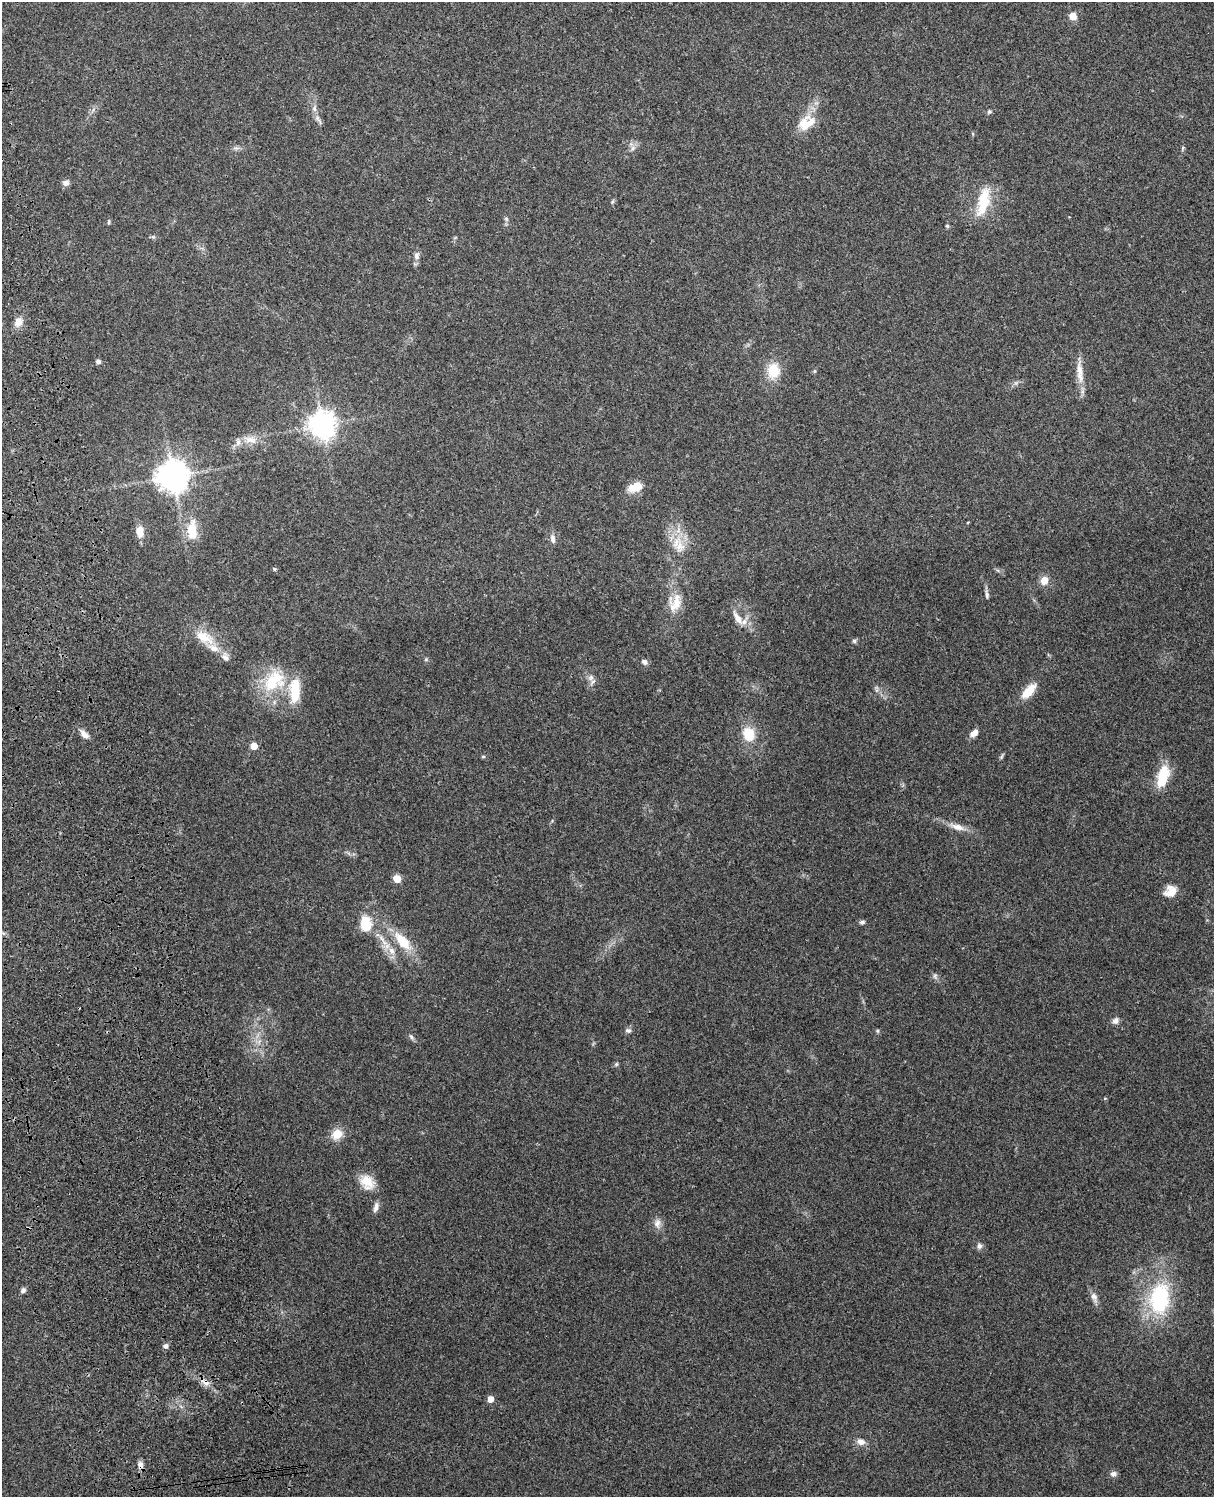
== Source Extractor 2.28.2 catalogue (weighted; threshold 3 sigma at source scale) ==
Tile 7 of 4 x 3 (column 3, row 2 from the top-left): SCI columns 2544-3755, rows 1660-3154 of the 5089 x 4927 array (HDU 1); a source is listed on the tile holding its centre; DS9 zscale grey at full resolution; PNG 1216 x 1499 px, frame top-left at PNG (2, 2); no overlay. Shown black and unused: <1% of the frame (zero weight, under 3 of 4 exposures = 6% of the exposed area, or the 3 px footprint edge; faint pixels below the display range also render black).
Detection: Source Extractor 2.28.2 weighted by HDU 2 'WHT'; one run over the whole footprint, this tile lists its part. Background 0.255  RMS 0.0089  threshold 0.0398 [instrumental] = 3 sigma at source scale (4.5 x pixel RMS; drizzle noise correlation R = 1.50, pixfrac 1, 0.05/0.05 arcsec/px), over >= 5 px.
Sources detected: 80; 5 inside a brighter listed object's ellipse — not listed separately; the other 75 listed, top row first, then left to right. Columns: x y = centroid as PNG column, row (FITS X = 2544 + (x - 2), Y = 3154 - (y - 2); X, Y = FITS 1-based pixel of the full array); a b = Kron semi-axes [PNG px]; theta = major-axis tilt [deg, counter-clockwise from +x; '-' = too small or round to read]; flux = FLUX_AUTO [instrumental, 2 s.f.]
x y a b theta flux
1073 16 8 7 - 8.5
989 112 6 5 - 1.6
318 119 18 5 -59 4.1
805 125 26 17 80 18
236 148 8 5 0 2.3
633 148 7 6 - 3
66 183 8 7 - 3.9
983 202 38 14 76 30
506 219 6 5 - 1.6
109 222 6 4 82 1.2
947 226 5 4 - 1.1
153 237 6 4 43 1.3
417 256 11 8 86 4
18 322 13 10 64 7
98 361 6 5 - 2.3
773 371 17 14 88 21
815 371 6 4 70 1
1080 372 35 9 -84 13
322 425 9 8 - 920
250 440 20 9 -11 9.5
173 476 11 10 - 1200
636 487 15 9 17 16
968 522 5 3 - 0.64
192 530 30 14 90 21
140 532 14 9 -84 10
553 539 13 6 -77 3.9
680 546 19 14 90 16
274 569 5 4 - 1.3
1044 580 11 9 76 7.6
987 595 12 5 -80 2.5
677 603 25 18 -76 17
738 618 21 7 -56 7.9
204 637 30 15 -30 22
854 641 7 6 - 1.7
225 657 14 10 -54 5.6
426 659 6 5 - 1.3
644 662 8 7 - 2.8
591 678 9 7 71 3.8
274 681 35 25 39 45
1029 691 22 9 46 16
974 733 10 6 42 6.1
85 734 14 7 -42 5.5
748 734 16 13 -69 20
254 746 5 5 - 15
483 756 6 4 1 0.99
1001 757 8 4 59 1.4
1163 776 23 11 73 30
957 827 23 8 -18 9.4
397 879 5 5 - 19
1170 891 15 12 26 11
862 922 7 5 17 2.1
365 924 15 10 -87 25
381 938 16 6 -54 7
402 941 28 13 -48 25
392 951 12 8 -64 7.3
935 976 7 5 61 1.9
1115 1021 9 7 35 4.1
628 1030 9 6 10 2.5
411 1037 8 5 -63 2
259 1042 8 5 57 2.5
616 1064 6 5 - 1.4
337 1134 12 10 34 13
367 1182 18 14 -46 16
376 1207 14 6 74 4
657 1223 13 9 82 5.6
979 1246 8 7 - 3
23 1290 7 6 - 2.5
1094 1297 14 8 -68 5.1
1159 1299 31 20 83 84
165 1346 6 6 - 2.9
205 1382 13 8 -35 6.2
490 1399 5 5 - 8.7
861 1442 10 8 -14 5.5
140 1465 10 8 -81 4.1
1113 1474 8 7 - 3.4
Overlapping masked pixels (flux is a lower limit): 2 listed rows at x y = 205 1382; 140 1465